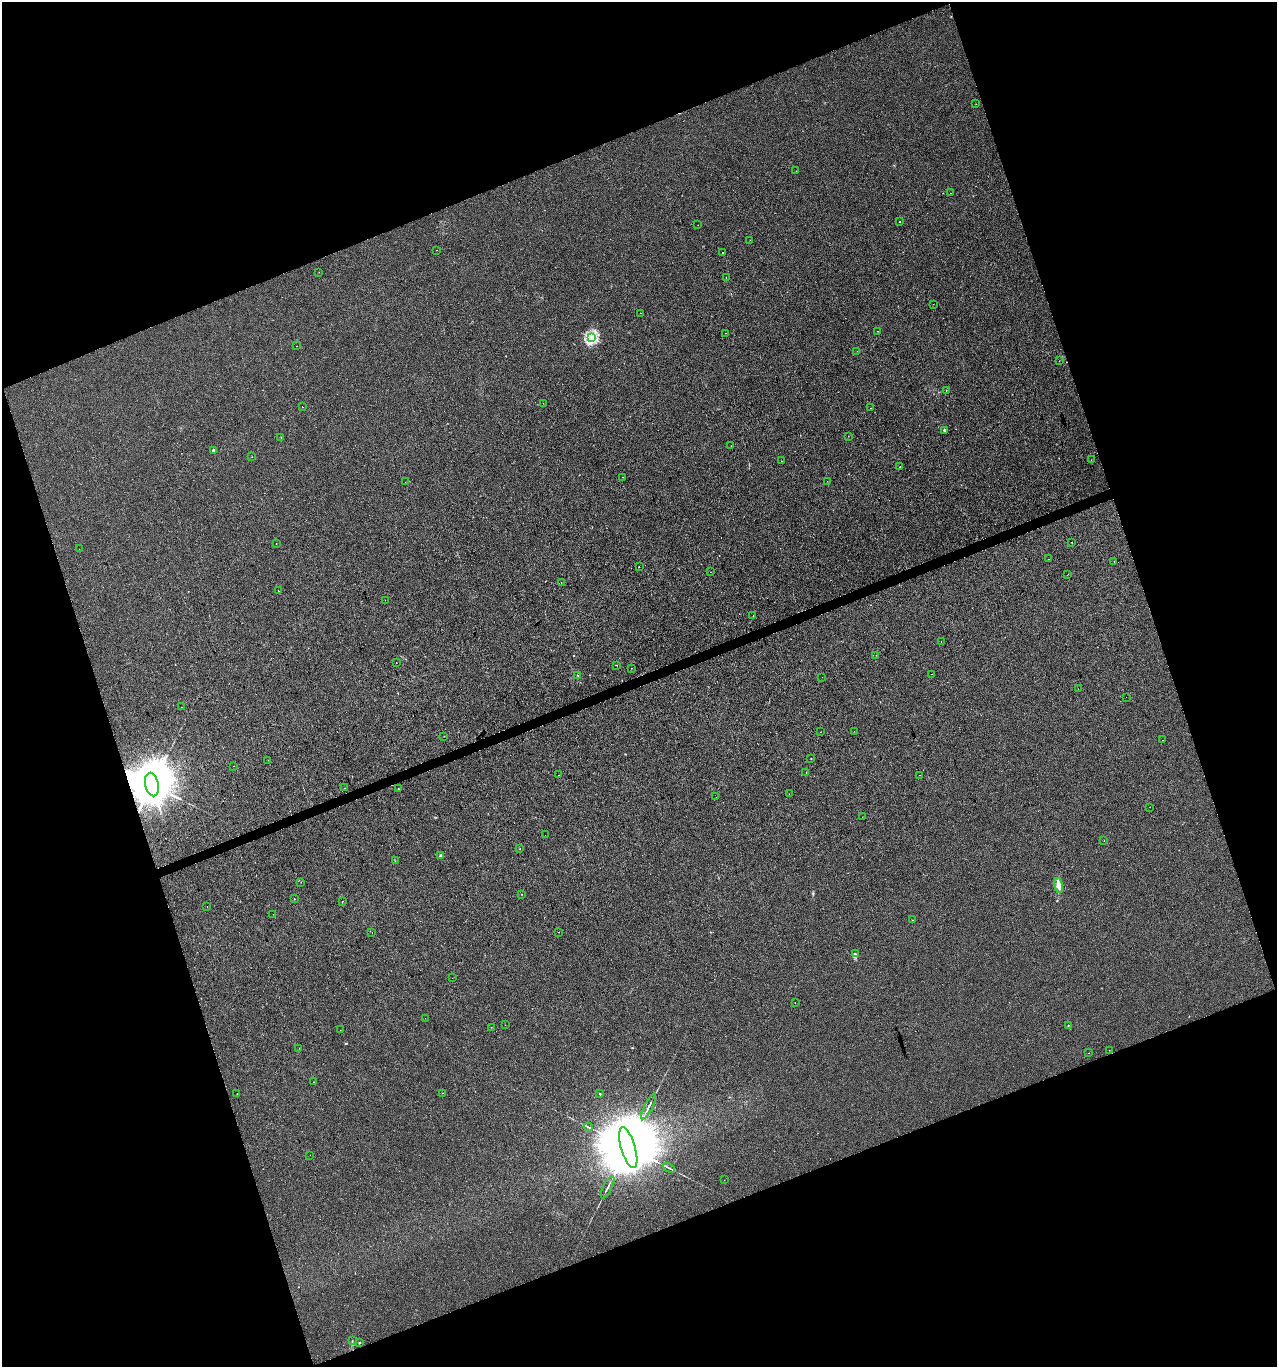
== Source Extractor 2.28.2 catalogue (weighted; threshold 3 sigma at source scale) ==
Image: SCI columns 125-5223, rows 1-5459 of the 5294 x 5460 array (HDU 1 of 3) = the unmasked area's bounding box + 8 px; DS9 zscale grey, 4 x 4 block average (1 PNG px = mean of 4 x 4 image px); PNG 1279 x 1369 px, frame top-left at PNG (2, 2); each listed source drawn as its Kron ellipse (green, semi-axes under 4 px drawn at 4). Shown black and unused: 40% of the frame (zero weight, under 2 of 3 exposures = <1% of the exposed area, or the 3 px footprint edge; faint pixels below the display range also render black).
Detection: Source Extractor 2.28.2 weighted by HDU 2 'WHT'. Background 9.07e-04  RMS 0.0047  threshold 0.0212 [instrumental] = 3 sigma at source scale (4.5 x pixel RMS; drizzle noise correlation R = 1.50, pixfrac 1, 0.0396/0.0396 arcsec/px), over >= 5 px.
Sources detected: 135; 1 too faint to see at this stretch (4 x 4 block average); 4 inside a brighter object's white glare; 13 cosmic-ray / hot-pixel residue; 3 long thin detections or spike segments (spike, bleed or trail) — neither listed nor drawn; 1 coinciding with a brighter row at this scale — not listed separately; the other 113 listed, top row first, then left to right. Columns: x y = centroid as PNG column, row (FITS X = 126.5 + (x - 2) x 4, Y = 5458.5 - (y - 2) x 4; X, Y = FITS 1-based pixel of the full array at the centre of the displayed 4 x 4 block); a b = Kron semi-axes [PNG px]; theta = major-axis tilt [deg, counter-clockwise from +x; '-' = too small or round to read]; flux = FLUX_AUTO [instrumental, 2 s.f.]
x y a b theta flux
976 104 2 2 - 1.4
796 171 2 2 - 0.66
950 193 2 2 - 0.53
900 222 2 2 - 0.77
698 225 2 2 - 0.94
750 240 2 2 - 0.6
437 250 2 2 - 0.74
722 252 2 2 - 13
319 272 2 2 - 0.54
726 278 2 2 - 0.71
933 304 2 2 - 0.37
640 313 2 2 - 0.7
878 331 2 2 - 0.55
725 333 2 2 - 1.2
591 337 2 2 - 370
297 346 2 2 - 0.51
857 351 2 2 - 0.35
1059 361 2 2 - 1
946 390 2 2 - 0.87
543 403 2 2 - 0.49
302 407 2 2 - 0.83
871 408 2 2 - 1.2
944 430 2 2 - 11
848 436 2 2 - 1
281 437 2 2 - 0.66
731 446 2 2 - 0.44
213 450 2 2 - 15
252 457 2 2 - 0.48
1091 460 2 2 - 0.66
781 461 2 2 - 0.82
900 467 2 2 - 1.3
622 477 2 2 - 2
827 481 2 2 - 0.6
405 482 2 2 - 0.36
1071 542 2 2 - 2.4
276 544 2 2 - 0.97
79 549 2 2 - 0.43
1048 559 2 2 - 0.41
1114 562 2 2 - 0.63
639 566 2 2 - 0.95
710 572 2 2 - 0.65
1068 574 2 2 - 1.1
561 582 2 2 - 0.63
278 591 2 2 - 0.73
385 600 2 2 - 0.74
753 616 2 2 - 16
941 641 2 2 - 3
876 655 2 2 - 0.5
396 663 2 2 - 0.59
616 665 2 2 - 1.3
631 668 2 2 - 1.4
931 674 2 2 - 1.1
578 676 3 2 - 1.5
822 677 2 2 - 0.69
1078 689 2 2 - 0.53
1126 697 2 2 - 0.75
182 707 2 2 - 0.5
854 731 2 2 - 0.41
820 732 2 2 - 0.48
444 736 2 2 - 0.62
1163 740 2 2 - 0.45
811 758 2 2 - 3.8
268 760 2 2 - 0.51
234 766 2 2 - 4
806 772 2 2 - 0.53
558 775 2 2 - 1.6
919 775 2 2 - 0.46
152 785 12 6 -76 28000
344 788 2 2 - 26
398 789 2 2 - 1.1
789 794 2 2 - 0.97
716 797 2 2 - 1.1
1150 807 2 2 - 0.5
862 817 2 2 - 0.52
545 835 2 2 - 1.2
1104 841 2 2 - 12
520 849 2 2 - 3.2
440 856 3 2 - 3.3
395 861 2 2 - 0.5
301 882 2 2 - 0.72
1059 886 8 3 -76 20
522 894 2 2 - 0.83
294 899 2 2 - 0.92
342 901 2 2 - 1.2
207 906 2 2 - 2.4
273 914 2 2 - 0.46
913 920 2 2 - 0.49
559 932 2 2 - 0.95
372 933 2 2 - 0.56
855 954 3 2 - 1.6
452 978 2 2 - 0.65
795 1002 2 2 - 0.92
425 1018 2 2 - 0.44
505 1025 2 2 - 4.9
1068 1025 2 2 - 3.5
491 1027 2 2 - 0.4
340 1030 2 2 - 0.72
299 1048 2 2 - 0.39
1109 1050 2 2 - 1.9
1088 1053 2 2 - 0.81
314 1082 2 2 - 0.5
237 1093 2 2 - 1.8
442 1093 2 2 - 1
600 1094 2 2 - 3.4
649 1106 14 2 63 5.9
588 1127 5 2 - 3
628 1148 21 7 -73 64000
310 1155 2 2 - 3.5
669 1168 6 2 -26 3.9
724 1180 2 2 - 0.34
608 1187 12 2 63 5.7
352 1341 2 2 - 1
360 1342 2 2 - 1.6
Overlapping masked pixels (flux is a lower limit): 1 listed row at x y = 152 785
Diffuse or blended objects may show on this block-average render without a row.